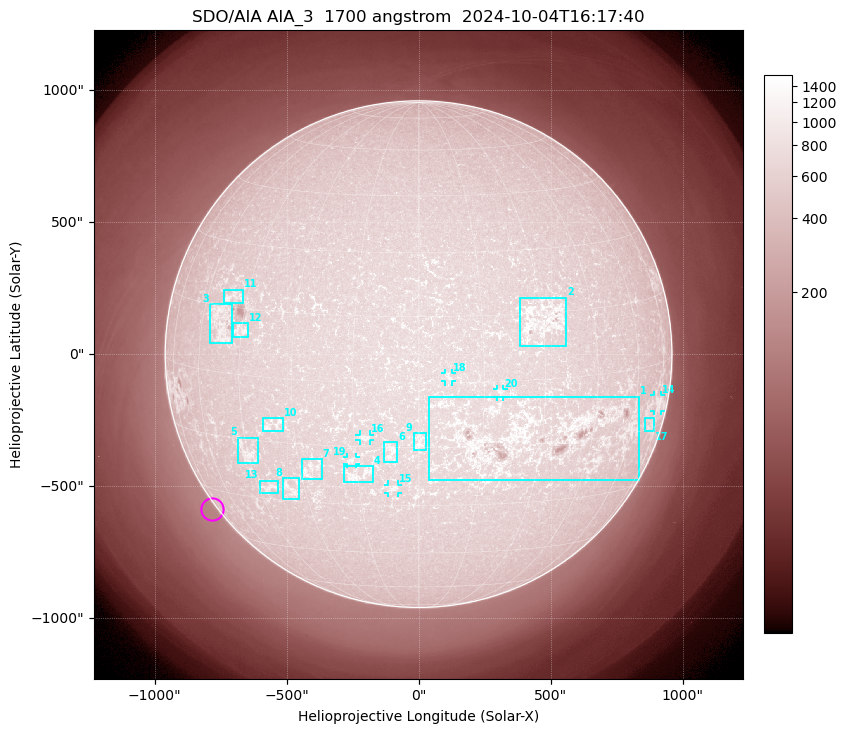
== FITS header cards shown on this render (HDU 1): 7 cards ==
TELESCOP= 'SDO/AIA '           / For AIA: SDO/AIA
INSTRUME= 'AIA_3   '           / For AIA: AIA_ATA1, AIA_ATA2, AIA_ATA3 or AIA_AT
WAVELNTH=                 1700 / [angstrom] Wavelength
WAVEUNIT= 'angstrom'           / Wavelength unit: angstrom
DATE-OBS= '2024-10-04T16:17:40.721' / [ISO] Date when observation started; ISO 8
CTYPE1  = 'HPLN-TAN'           / CTYPE1: HPLN
CTYPE2  = 'HPLT-TAN'           / CTYPE2: HPLT

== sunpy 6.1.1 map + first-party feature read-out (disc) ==
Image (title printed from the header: SDO/AIA AIA_3  1700 angstrom  2024-10-04T16:17:40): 1024 x 1024 px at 2.4 arcsec/px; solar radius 960 arcsec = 400 px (full disc in frame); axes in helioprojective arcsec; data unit not stated in the header (colour bar unlabelled)
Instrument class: DISC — disc imager (sunpy class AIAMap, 1700 A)
Bright regions (active regions / flare kernels): reference = the median radial profile (limb darkening/brightening removed); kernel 9 px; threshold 5 sigma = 252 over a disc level ~603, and >= 1.15x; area >= 12 px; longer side >= 10 px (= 24 arcsec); searched inside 0.97 R_sun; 35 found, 20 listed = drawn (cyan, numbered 1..; 6 of them under ~33 arcsec drawn as corner ticks so the feature stays visible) (cap 20 boxes per figure: the strongest are kept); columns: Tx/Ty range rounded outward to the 5 arcsec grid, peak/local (2 s.f.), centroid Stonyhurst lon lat
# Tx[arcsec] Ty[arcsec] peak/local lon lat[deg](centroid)
1 35..835 -475..-160 2.1 +26 -13
2 385..560 30..215 2 +30 +13
3 -790..-705 40..190 2 -52 +11
4 -280..-170 -485..-425 1.8 -15 -22
5 -685..-610 -415..-315 2 -45 -18
6 -135..-80 -410..-330 1.8 -7 -16
7 -445..-365 -475..-395 1.7 -27 -21
8 -515..-450 -550..-470 1.9 -34 -27
9 -20..30 -365..-300 1.7 +0 -14
10 -590..-510 -290..-240 1.8 -36 -11
11 -740..-665 190..245 2 -50 +17
12 -705..-645 65..120 1.8 -45 +10
13 -605..-530 -525..-480 1.8 -41 -27
14 890..920 -215..-155 2.3 +72 -9
15 -115..-80 -525..-495 1.8 -6 -25
16 -225..-185 -330..-305 1.7 -12 -13
17 855..890 -290..-240 1.8 +70 -14
18 100..130 -105..-70 1.6 +7 +1
19 -270..-235 -415..-390 1.7 -16 -18
20 295..325 -160..-130 1.6 +19 -2
Off-limb structures (1.02-1.3 R_sun): pedestal 1.62 subtracted; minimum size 162 px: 1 found; the strongest spans PA ~50..190 deg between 1.02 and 1.3 R_sun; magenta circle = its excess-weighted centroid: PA ~125 deg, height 1.02 R_sun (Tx ~-785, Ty ~-585 arcsec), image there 1.6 x the reference